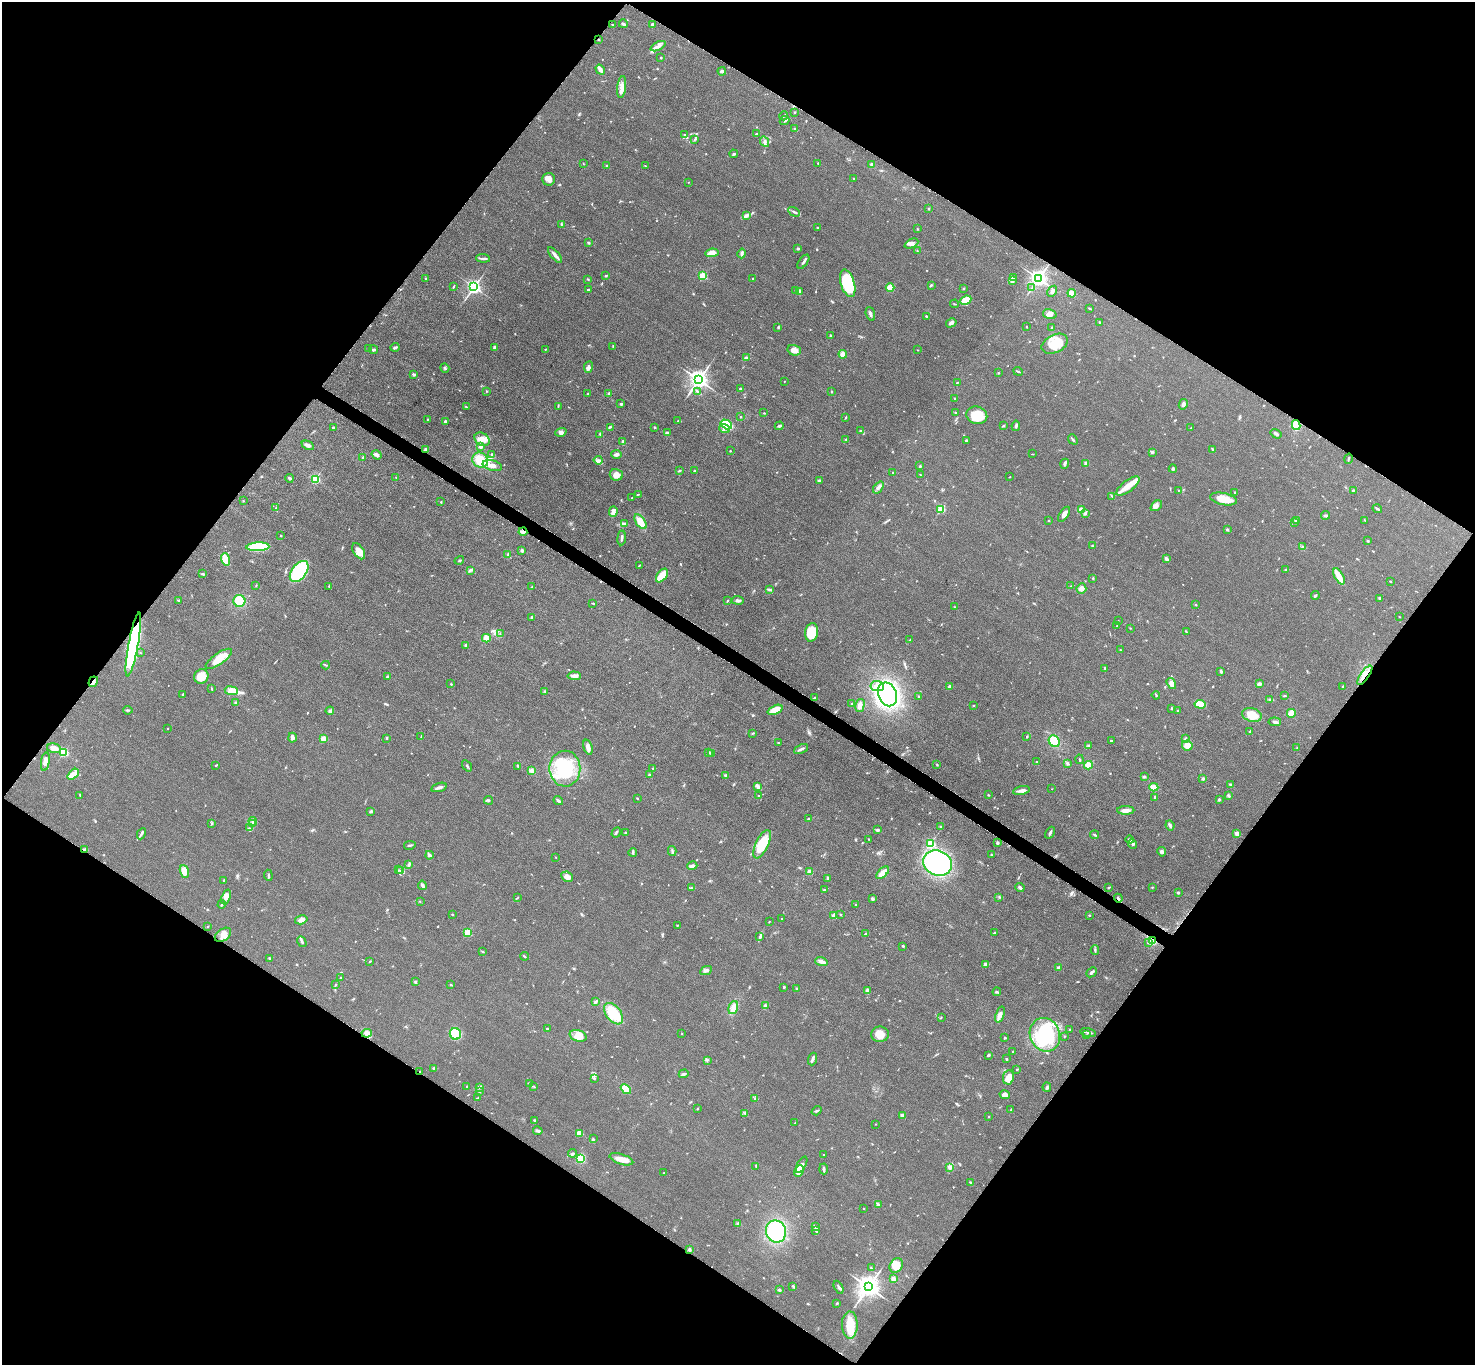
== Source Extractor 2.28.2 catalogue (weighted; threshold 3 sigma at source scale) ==
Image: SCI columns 13-5901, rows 163-5611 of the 5910 x 5915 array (HDU 1 of 3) = the unmasked area's bounding box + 8 px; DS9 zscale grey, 4 x 4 block average (1 PNG px = mean of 4 x 4 image px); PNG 1477 x 1367 px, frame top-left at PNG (2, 2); each listed source drawn as its Kron ellipse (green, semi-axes under 4 px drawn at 4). Shown black and unused: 49% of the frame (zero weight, under 3 of 5 exposures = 1% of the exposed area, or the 3 px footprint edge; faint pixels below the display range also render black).
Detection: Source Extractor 2.28.2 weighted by HDU 2 'WHT'. Background 0.053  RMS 0.0057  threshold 0.0257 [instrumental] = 3 sigma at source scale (4.5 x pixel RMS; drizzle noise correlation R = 1.50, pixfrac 1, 0.05/0.05 arcsec/px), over >= 5 px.
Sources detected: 767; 1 inside a brighter object's white glare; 3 cosmic-ray / hot-pixel residue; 1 long thin detection or spike segment (spike, bleed or trail) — neither listed nor drawn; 8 coinciding with a brighter row at this scale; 33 inside a brighter listed object's ellipse — not listed separately; of the other 721, all 500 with FLUX_AUTO >= 1.68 (the completeness limit of this list) listed and drawn (221 fainter detections not listed), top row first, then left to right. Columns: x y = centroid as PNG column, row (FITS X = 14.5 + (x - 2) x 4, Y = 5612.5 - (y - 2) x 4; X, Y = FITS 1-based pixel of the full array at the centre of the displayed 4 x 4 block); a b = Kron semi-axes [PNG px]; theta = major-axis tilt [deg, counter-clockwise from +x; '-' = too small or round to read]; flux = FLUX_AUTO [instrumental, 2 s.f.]
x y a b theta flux
623 24 4 2 - 6.2
612 25 3 2 - 2.6
653 25 2 2 - 13
598 39 2 2 - 2.4
658 46 8 3 26 14
661 58 2 2 - 2
600 70 5 2 - 20
722 71 4 3 - 6.7
622 87 11 4 83 19
794 112 2 2 - 3.3
784 116 4 2 - 3.1
785 120 5 2 - 6
795 129 3 2 - 2.6
684 134 3 2 - 1.9
756 134 3 2 - 3.1
694 139 3 2 - 2.9
765 142 5 3 - 9.1
734 154 4 2 - 3.8
818 163 2 2 - 2.5
583 164 2 2 - 1.8
872 165 3 2 - 12
607 166 2 2 - 23
645 166 3 2 - 1.8
549 179 6 6 - 19
854 179 2 2 - 2.1
688 182 2 2 - 3
929 209 2 2 - 11
794 212 6 2 -30 7
746 215 3 2 - 4.6
561 224 2 2 - 2.2
817 228 2 2 - 2.2
917 229 2 2 - 2.5
588 243 3 3 - 3.3
911 244 7 3 26 12
798 248 3 2 - 4.2
917 250 3 2 - 1.9
712 253 7 4 6 33
742 253 5 2 - 9
555 255 10 2 -49 17
483 258 7 2 -5 8.5
803 262 8 2 53 6.8
606 276 3 2 - 4.6
703 276 2 2 - 200
426 278 2 2 - 1.9
753 278 2 2 - 2.5
1013 278 4 3 - 9.6
1038 278 3 3 - 2000
588 279 3 2 - 3.2
1013 281 4 3 - 7
848 283 14 7 -73 190
931 285 3 2 - 3.5
453 286 4 2 - 3.1
474 287 2 2 - 1200
890 288 4 4 - 33
963 288 2 2 - 3.1
1032 288 3 2 - 2.6
588 290 2 2 - 4.1
796 290 3 2 - 2.2
1052 291 6 2 58 9.6
800 292 4 3 - 4.9
1072 293 4 3 - 53
966 300 6 4 26 54
954 304 4 2 - 2.3
1090 308 3 2 - 3.3
870 314 7 2 -71 8.5
1050 314 7 4 -15 18
927 316 3 2 - 4.4
1099 322 2 2 - 3.1
951 323 5 3 - 9.8
778 327 3 2 - 2.5
1026 327 3 2 - 1.8
1052 328 2 2 - 4.2
830 335 3 2 - 2.3
1055 344 14 9 26 62
613 346 3 2 - 1.9
395 347 4 2 - 9
494 348 3 3 - 7.6
369 349 3 2 - 2
545 349 2 2 - 2.5
374 350 4 3 - 7.1
794 350 7 5 -16 19
917 350 2 2 - 2.1
843 354 4 4 - 18
746 358 3 3 - 6.4
588 367 6 3 79 11
445 368 5 2 - 4.2
1018 371 5 2 - 3.7
998 373 2 2 - 2.2
414 375 3 3 - 5.4
699 380 3 3 - 2400
784 381 2 2 - 2.4
957 383 2 2 - 3
740 389 3 2 - 2.6
486 391 2 2 - 2.6
697 391 4 2 - 4.8
832 391 2 2 - 2
587 393 3 2 - 2
609 394 3 2 - 7.9
955 398 2 2 - 3.4
621 404 4 2 - 5.4
1183 404 5 3 - 9.3
558 406 3 2 - 2.9
466 407 3 2 - 2.8
955 412 2 2 - 2.1
764 413 2 2 - 1.9
977 415 10 8 -15 86
741 417 2 2 - 1.9
845 418 3 2 - 2
427 419 2 2 - 2.6
445 421 3 2 - 5.4
678 421 3 2 - 2.4
726 424 6 4 -31 110
1296 425 5 4 - 47
779 426 4 2 - 6
1003 426 3 2 - 3.7
1016 426 5 2 - 5.6
610 427 2 2 - 1.8
655 427 3 2 - 2.3
333 428 2 2 - 7.7
724 428 5 3 - 13
1191 428 3 2 - 3
861 430 3 2 - 2.5
561 432 6 4 19 9.8
667 433 3 3 - 5.7
600 434 3 2 - 3.1
1276 434 6 3 -33 6.6
482 439 8 6 -32 23
846 439 2 2 - 2.2
1073 439 5 2 - 4.8
966 441 3 2 - 2.9
622 442 3 2 - 4
308 445 6 3 -26 12
480 446 3 3 - 9.4
426 449 4 3 - 7.5
1213 449 3 2 - 3.3
730 451 2 2 - 2.4
1152 452 3 2 - 3.4
492 454 3 2 - 5.3
616 454 5 3 - 8.9
1033 454 3 2 - 1.8
377 455 5 3 - 14
363 458 3 2 - 3.2
1348 459 5 2 - 3.9
480 460 8 7 - 72
598 460 4 3 - 10
1086 463 2 2 - 49
1065 464 5 2 - 9.9
492 465 10 5 -13 23
920 466 2 2 - 3.7
1173 469 4 2 - 4.9
679 470 3 2 - 3.9
694 471 2 2 - 2
893 472 2 2 - 3.2
616 475 6 5 - 26
920 475 2 2 - 1.7
396 477 2 2 - 1.7
1010 477 3 2 - 1.7
289 478 4 2 - 5.2
315 479 2 2 - 400
819 481 3 3 - 8.2
1128 486 14 5 37 46
878 487 7 3 54 12
1178 490 2 2 - 1.8
1353 490 2 2 - 3
1235 493 2 2 - 2.6
638 494 2 2 - 1.8
1112 496 3 2 - 3.3
632 498 2 2 - 2.5
1224 499 13 6 -12 52
243 501 2 2 - 1.8
441 502 2 2 - 4.4
1156 506 6 4 40 12
276 508 3 2 - 2.3
941 509 2 2 - 200
1377 509 5 2 - 4.9
1081 510 4 3 - 16
613 512 5 4 - 20
1085 513 3 2 - 4.6
1064 514 8 4 57 15
1325 515 4 2 - 5.5
1297 520 2 2 - 3
1365 520 3 2 - 2.3
1048 521 2 2 - 1.7
641 522 8 4 -55 36
1295 522 2 2 - 2.8
624 524 4 2 - 4.3
1227 530 2 2 - 3.3
523 532 4 3 - 8.5
281 535 3 2 - 1.8
622 538 7 2 84 10
1368 541 2 2 - 4.6
1092 545 2 2 - 2.2
258 547 11 4 4 200
1303 547 2 2 - 4.6
522 550 3 2 - 9.8
359 551 9 5 -57 28
508 554 3 2 - 4
225 559 6 3 -72 73
1166 559 3 2 - 14
459 560 5 2 - 3.5
639 565 2 2 - 2.4
1286 569 3 2 - 2.1
470 570 3 2 - 3.6
299 571 12 7 53 470
202 574 4 2 - 3.5
662 575 8 4 53 47
1339 576 9 3 -59 52
1093 578 3 2 - 1.9
1390 581 2 2 - 2
256 586 2 2 - 1.8
329 586 3 2 - 1.8
1071 586 2 2 - 1.8
532 587 2 2 - 3
1081 588 5 5 - 13
769 589 3 2 - 4
1315 595 4 2 - 4.9
1379 598 2 2 - 3.4
179 600 3 2 - 3.5
738 600 6 3 -9 11
239 601 6 6 - 64
727 601 3 2 - 2.2
593 603 3 2 - 2.4
1196 605 2 2 - 2.6
954 607 2 2 - 1.8
532 617 4 2 - 4
1399 617 2 2 - 1.7
1118 621 2 2 - 1.7
1116 626 2 2 - 2
1130 628 2 2 - 1.8
811 632 9 6 80 93
1186 632 4 2 - 3
500 634 3 2 - 2.3
486 638 4 4 - 32
910 640 2 2 - 2.7
133 645 32 5 80 540
466 645 3 2 - 8.3
1120 650 2 2 - 1.8
140 653 2 2 - 1.7
219 659 15 5 35 58
326 665 4 2 - 3
1105 669 3 2 - 3.1
1221 671 3 3 - 4.1
1365 675 11 2 54 16
201 676 7 7 - 45
574 676 7 3 -3 16
388 677 4 2 - 4.3
93 682 5 2 - 8.7
451 684 2 2 - 2.2
1171 684 6 4 -57 15
1259 684 3 2 - 16
877 686 7 5 -6 31
949 687 3 3 - 4.7
1343 687 3 2 - 2.8
211 688 3 2 - 2
231 691 7 3 -6 78
545 691 3 2 - 3
887 694 12 9 -67 670
183 695 3 2 - 5.7
1156 695 4 2 - 2.6
919 696 2 2 - 1.9
1284 696 2 2 - 2.1
814 698 3 2 - 2.4
1270 699 2 2 - 2.1
235 702 2 2 - 2.3
852 704 2 2 - 1.8
1200 704 5 3 - 80
973 705 2 2 - 2.1
860 706 7 4 77 17
1171 708 3 2 - 2.2
128 710 5 2 - 3.3
775 710 8 4 23 38
1178 710 3 2 - 2.6
330 711 4 3 - 6.3
1291 713 4 3 - 40
1252 715 10 6 -16 54
1275 722 6 3 -5 6.9
167 728 2 2 - 1.8
1250 732 4 2 - 3.6
753 733 2 2 - 1.8
421 736 3 2 - 2.3
1027 736 2 2 - 2.7
292 738 5 2 - 15
387 738 2 2 - 7.2
1185 738 2 2 - 2.2
324 739 4 2 - 35
1054 741 6 5 - 66
1111 741 3 2 - 2.7
778 743 3 2 - 1.8
1187 745 5 5 - 30
1088 746 3 3 - 4.3
588 747 8 3 -73 21
1297 747 2 2 - 1.8
54 748 7 4 -15 30
801 749 7 2 25 8.4
64 752 2 2 - 280
708 753 3 2 - 3.7
711 754 3 2 - 3.1
1080 759 5 2 - 3.1
45 762 9 3 81 15
1037 762 2 2 - 2.7
1067 763 3 2 - 3.8
216 765 3 2 - 2.6
937 765 2 2 - 1.8
1088 765 4 4 - 28
467 766 6 2 -54 3.9
518 766 3 2 - 2.4
653 768 2 2 - 3.5
565 769 18 15 89 170
532 771 3 3 - 13
73 774 7 4 39 36
650 775 4 2 - 3.6
725 775 3 2 - 3.4
1144 777 4 2 - 4.6
1203 779 2 2 - 8.2
1231 785 3 2 - 12
757 786 2 2 - 2.4
439 787 8 2 16 12
1154 787 4 4 - 22
1052 789 2 2 - 1.9
1021 790 8 3 11 15
80 795 3 2 - 2
988 795 2 2 - 2
1228 795 4 2 - 4.6
758 796 3 2 - 2
1155 797 3 2 - 3.4
638 799 2 2 - 2.3
1219 799 3 2 - 4.8
488 800 4 2 - 5.1
558 801 5 2 - 6.7
1126 810 8 4 0 19
371 811 3 2 - 6
809 819 3 2 - 3.2
253 821 4 2 - 4.8
212 823 3 2 - 2.7
253 824 2 2 - 2.1
1170 825 5 3 - 9.1
940 826 2 2 - 2.1
249 828 2 2 - 1.8
877 830 4 3 - 5.6
616 832 5 2 - 5.3
625 833 2 2 - 4.2
1050 833 6 2 60 6.6
141 834 6 2 62 5.8
1237 834 4 3 - 13
1095 835 4 2 - 3.6
868 839 2 2 - 3.3
1129 840 4 3 - 6.9
997 842 4 3 - 4.2
762 844 15 6 64 120
930 844 2 2 - 330
1133 844 5 3 - 8.1
410 845 5 2 - 5.2
84 850 4 2 - 5.9
672 851 5 2 - 4.8
633 852 4 2 - 6.4
1162 852 5 3 - 7.4
429 855 4 2 - 8.3
991 855 2 2 - 4.1
555 857 2 2 - 2
938 863 14 12 -25 610
408 864 2 2 - 2.7
692 866 5 3 - 13
398 870 2 2 - 2.3
401 870 4 2 - 3.8
184 872 7 4 -71 38
810 872 3 3 - 24
883 873 8 3 41 44
268 875 5 2 - 3.8
567 877 6 4 -27 19
827 878 4 3 - 4.5
224 880 3 2 - 3.8
422 885 5 3 - 8.8
1109 887 3 2 - 2.5
1152 887 2 2 - 2.1
692 888 2 2 - 2
1020 888 5 2 - 8.5
824 890 4 2 - 2.8
1178 892 3 2 - 3.7
226 897 8 4 70 16
999 897 2 2 - 2.2
517 898 3 2 - 2.5
1118 898 4 2 - 5.3
872 899 4 2 - 4.8
420 902 2 2 - 2
222 904 4 2 - 5.4
856 905 2 2 - 2.8
452 914 2 2 - 5.9
840 914 2 2 - 3.1
1089 915 2 2 - 2.6
834 916 2 2 - 80
782 919 2 2 - 4.2
301 920 7 3 15 11
769 922 2 2 - 1.9
677 925 2 2 - 2
207 927 2 2 - 1.9
995 932 3 2 - 3.8
468 933 2 2 - 210
865 934 3 2 - 3
223 935 9 5 37 24
760 937 2 2 - 2.4
1152 940 4 3 - 11
302 942 5 2 - 7.1
1148 943 2 2 - 3.2
903 946 2 2 - 3.5
1095 950 5 2 - 5
482 952 3 2 - 2.7
524 956 4 2 - 3
269 958 3 2 - 2.4
370 961 3 2 - 2.2
821 962 6 3 -18 15
986 964 4 2 - 15
1059 968 2 2 - 49
706 970 6 3 26 8.5
1091 972 6 2 43 7.3
340 978 2 2 - 3
415 982 3 2 - 3.7
335 984 2 2 - 1.8
451 985 3 2 - 2.6
784 987 2 2 - 14
796 989 2 2 - 3.7
867 991 4 3 - 8.7
997 992 4 2 - 4.3
595 1002 3 2 - 7.4
765 1006 2 2 - 7.1
733 1008 7 4 71 28
614 1014 12 7 -53 120
1000 1014 8 4 70 14
941 1018 2 2 - 1.7
547 1028 2 2 - 4.1
1070 1029 2 2 - 11
1088 1032 8 2 -12 8
367 1033 5 4 - 12
455 1034 6 5 - 81
681 1034 2 2 - 1.7
880 1034 9 7 1 37
1045 1035 17 15 -66 240
1086 1035 2 2 - 1.9
578 1036 9 5 -18 27
1064 1036 2 2 - 2
1005 1038 2 2 - 2.1
1013 1051 2 2 - 1.9
988 1055 3 2 - 6.1
812 1059 6 2 71 12
1006 1059 2 2 - 9.8
707 1060 3 2 - 2.8
434 1068 2 2 - 6.1
1017 1069 2 2 - 4.8
420 1071 2 2 - 2.2
684 1074 5 2 - 9.5
1008 1077 7 5 82 25
594 1078 3 2 - 2
529 1083 2 2 - 1.8
467 1086 2 2 - 1.7
534 1086 4 2 - 2.3
479 1087 4 3 - 10
1047 1087 5 2 - 4.3
626 1089 6 4 -43 91
479 1092 2 2 - 2.5
1005 1095 5 3 - 16
478 1098 3 2 - 2.8
755 1098 2 2 - 2.1
697 1109 2 2 - 2.3
1011 1110 3 2 - 1.8
817 1111 5 2 - 3.8
745 1114 2 2 - 1.8
902 1115 2 2 - 43
988 1117 2 2 - 1.7
534 1120 3 2 - 3.4
795 1123 4 2 - 3
875 1124 2 2 - 1.8
538 1131 5 2 - 9.5
579 1133 3 2 - 44
593 1139 4 2 - 3.7
572 1153 4 2 - 4.3
824 1155 2 2 - 1.7
581 1158 4 4 - 95
621 1159 12 5 -18 36
801 1165 9 3 60 16
756 1166 3 2 - 1.9
950 1167 4 3 - 7.4
824 1169 5 2 - 7.8
799 1171 6 4 64 40
664 1173 2 2 - 2.9
971 1182 3 2 - 2.4
878 1204 3 2 - 3.4
864 1209 2 2 - 2
737 1224 2 2 - 2.5
815 1227 3 2 - 4.2
816 1230 2 2 - 3.1
776 1231 11 10 - 190
689 1250 2 2 - 22
896 1265 8 6 55 44
871 1268 4 2 - 2.4
893 1279 3 2 - 21
793 1286 3 2 - 3
839 1287 7 2 -63 8.2
868 1287 4 3 - 3600
779 1290 2 2 - 11
837 1303 3 2 - 2.5
850 1325 13 8 -90 76
Overlapping masked pixels (flux is a lower limit): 9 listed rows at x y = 598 39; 523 532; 133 645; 1365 675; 93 682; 84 850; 1118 898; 1152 940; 420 1071
Diffuse or blended objects may show on this block-average render without a row.